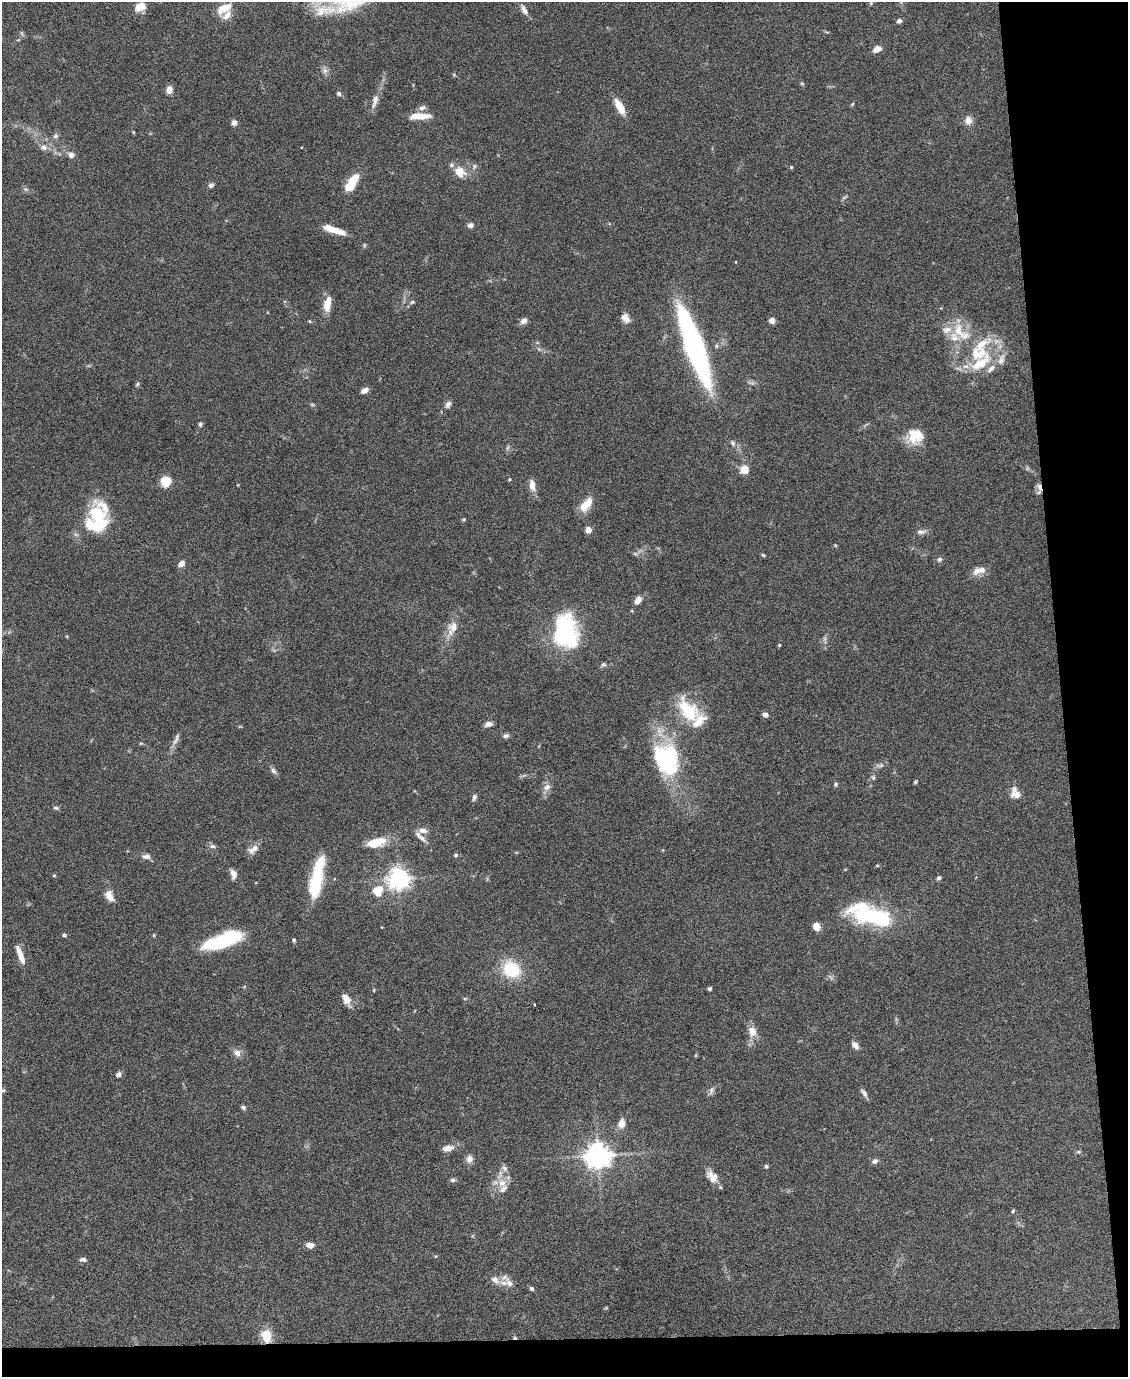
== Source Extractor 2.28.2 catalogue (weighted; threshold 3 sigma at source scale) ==
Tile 12 of 4 x 3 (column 4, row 3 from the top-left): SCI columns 3382-4507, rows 229-1603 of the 4507 x 4480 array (HDU 1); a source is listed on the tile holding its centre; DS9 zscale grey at full resolution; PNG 1130 x 1379 px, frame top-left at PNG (2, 2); no overlay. Shown black and unused: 9% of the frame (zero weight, under 4 of 8 exposures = <1% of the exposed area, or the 3 px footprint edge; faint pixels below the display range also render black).
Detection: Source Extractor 2.28.2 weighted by HDU 2 'WHT'; one run over the whole footprint, this tile lists its part. Background 0.0544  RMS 0.0038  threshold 0.0155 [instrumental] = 3 sigma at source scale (4.09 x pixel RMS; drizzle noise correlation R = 1.36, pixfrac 0.8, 0.05/0.05 arcsec/px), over >= 5 px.
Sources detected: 155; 3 inside a brighter object's white glare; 1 cosmic-ray / hot-pixel residue — not listed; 16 inside a brighter listed object's ellipse — not listed separately; the other 135 listed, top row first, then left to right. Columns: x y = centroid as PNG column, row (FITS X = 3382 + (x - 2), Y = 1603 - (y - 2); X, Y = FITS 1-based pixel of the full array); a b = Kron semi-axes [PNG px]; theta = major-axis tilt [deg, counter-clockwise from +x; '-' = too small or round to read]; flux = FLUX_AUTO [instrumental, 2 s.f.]
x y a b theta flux
871 3 5 4 - 0.42
140 7 13 9 24 3.7
224 8 14 7 27 6.6
524 10 14 6 -63 1.9
227 15 14 7 51 2.6
899 21 6 5 - 0.94
21 33 6 4 -70 0.55
877 49 9 6 26 2.5
325 70 9 7 90 1.3
802 84 6 4 -19 0.39
169 90 7 6 - 2.7
339 94 7 5 -44 0.74
375 101 21 7 75 2.7
852 104 6 3 70 0.36
620 107 19 7 -60 5.6
422 108 10 7 22 1.3
419 116 27 8 0 5.5
968 120 9 8 - 2.7
234 122 8 7 - 1.2
56 136 8 6 15 0.81
44 147 9 7 -6 1.7
71 155 8 7 - 1.4
475 166 7 5 74 0.75
791 167 4 4 - 0.35
460 172 16 13 -51 4.8
211 185 8 6 30 0.89
349 186 14 9 46 6.1
470 225 7 6 - 1.1
333 230 27 7 -18 6
364 245 6 4 -72 0.42
412 302 6 5 - 0.57
327 304 17 7 79 5.2
625 318 11 8 -49 2.7
772 320 4 4 - 4.4
309 321 4 4 - 0.36
524 321 10 7 34 1.6
959 331 27 13 -65 8.3
694 346 66 14 -70 110
716 346 6 5 - 0.6
978 353 30 21 11 17
137 384 5 4 - 0.52
364 390 8 5 30 1.6
312 404 6 4 -18 0.44
448 404 10 7 59 1.3
200 424 6 5 - 0.68
912 437 23 14 -67 6.2
733 443 8 6 -56 1
744 470 9 8 - 4.4
509 479 4 3 - 0.35
165 481 9 9 - 7.7
532 485 13 6 -82 3.2
1039 487 12 5 -74 1.7
586 505 18 8 49 5.8
98 515 26 15 -49 17
464 519 5 4 - 0.39
588 530 4 4 - 5.2
921 532 15 5 7 1.4
635 553 7 4 -20 0.57
763 555 6 3 -44 0.42
939 559 7 6 - 0.91
181 564 7 6 - 2
979 570 18 8 16 3.2
638 600 10 6 54 2.1
454 627 14 13 - 3.8
564 632 28 20 87 53
825 639 7 4 90 0.78
779 645 4 3 - 0.39
603 664 7 5 34 0.7
688 710 35 20 -52 15
765 714 5 5 - 1.5
488 724 8 5 8 1.9
506 736 7 6 - 1
176 739 21 5 67 1.8
141 743 5 3 - 0.33
665 758 30 25 -86 37
273 771 9 6 -51 1.1
873 778 7 5 -88 0.68
916 782 5 4 - 0.44
835 784 6 5 - 0.61
547 787 11 7 42 1.8
1014 789 10 8 70 1.6
1017 795 7 5 -4 4.3
474 797 9 5 71 0.94
56 808 8 5 -19 0.61
423 831 10 6 -7 2.1
420 837 21 6 -42 2.2
376 842 24 11 15 6.9
213 846 9 5 -17 0.96
253 849 16 8 34 2.5
456 855 5 5 - 0.63
146 856 11 6 -3 1.4
877 865 5 3 - 0.33
233 874 11 6 -75 1.9
54 875 4 4 - 0.35
316 878 40 10 79 22
939 878 6 5 - 0.63
398 879 7 7 - 250
378 890 13 10 47 6.5
110 896 13 8 -61 3.3
873 916 49 17 -8 32
816 926 9 7 -67 2.6
64 935 5 4 - 0.56
294 940 4 3 - 0.57
220 942 42 12 17 23
20 952 18 7 -64 2.6
511 969 17 14 -33 16
709 989 4 4 - 0.73
346 999 15 9 -62 2.9
535 1004 3 2 - 0.36
752 1031 13 10 -68 3.4
855 1045 9 6 -50 1.9
237 1053 11 9 -47 1.9
118 1074 7 6 - 1
3 1090 5 5 - 0.45
711 1091 12 5 73 1.1
864 1093 12 5 -55 1.3
243 1107 6 5 - 0.74
621 1123 12 8 81 2.7
448 1148 14 7 8 2.6
1079 1152 6 5 - 0.54
598 1156 8 7 - 400
469 1159 10 9 - 1.7
875 1161 7 6 - 1.2
766 1166 5 5 - 0.55
505 1168 9 6 -51 1.2
712 1176 18 11 -49 3.4
453 1180 7 5 -3 0.7
502 1183 11 11 - 3.7
1013 1211 5 4 - 0.44
310 1245 7 5 -3 2.6
83 1260 8 5 0 1
495 1280 15 8 -34 2.5
509 1283 16 10 -53 2.8
531 1288 6 4 -45 0.66
266 1336 16 11 -77 5.8
Overlapping masked pixels (flux is a lower limit): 2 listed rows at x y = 1039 487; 266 1336
Isophote crosses this tile's border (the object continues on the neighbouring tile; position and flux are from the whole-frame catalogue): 1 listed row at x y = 224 8